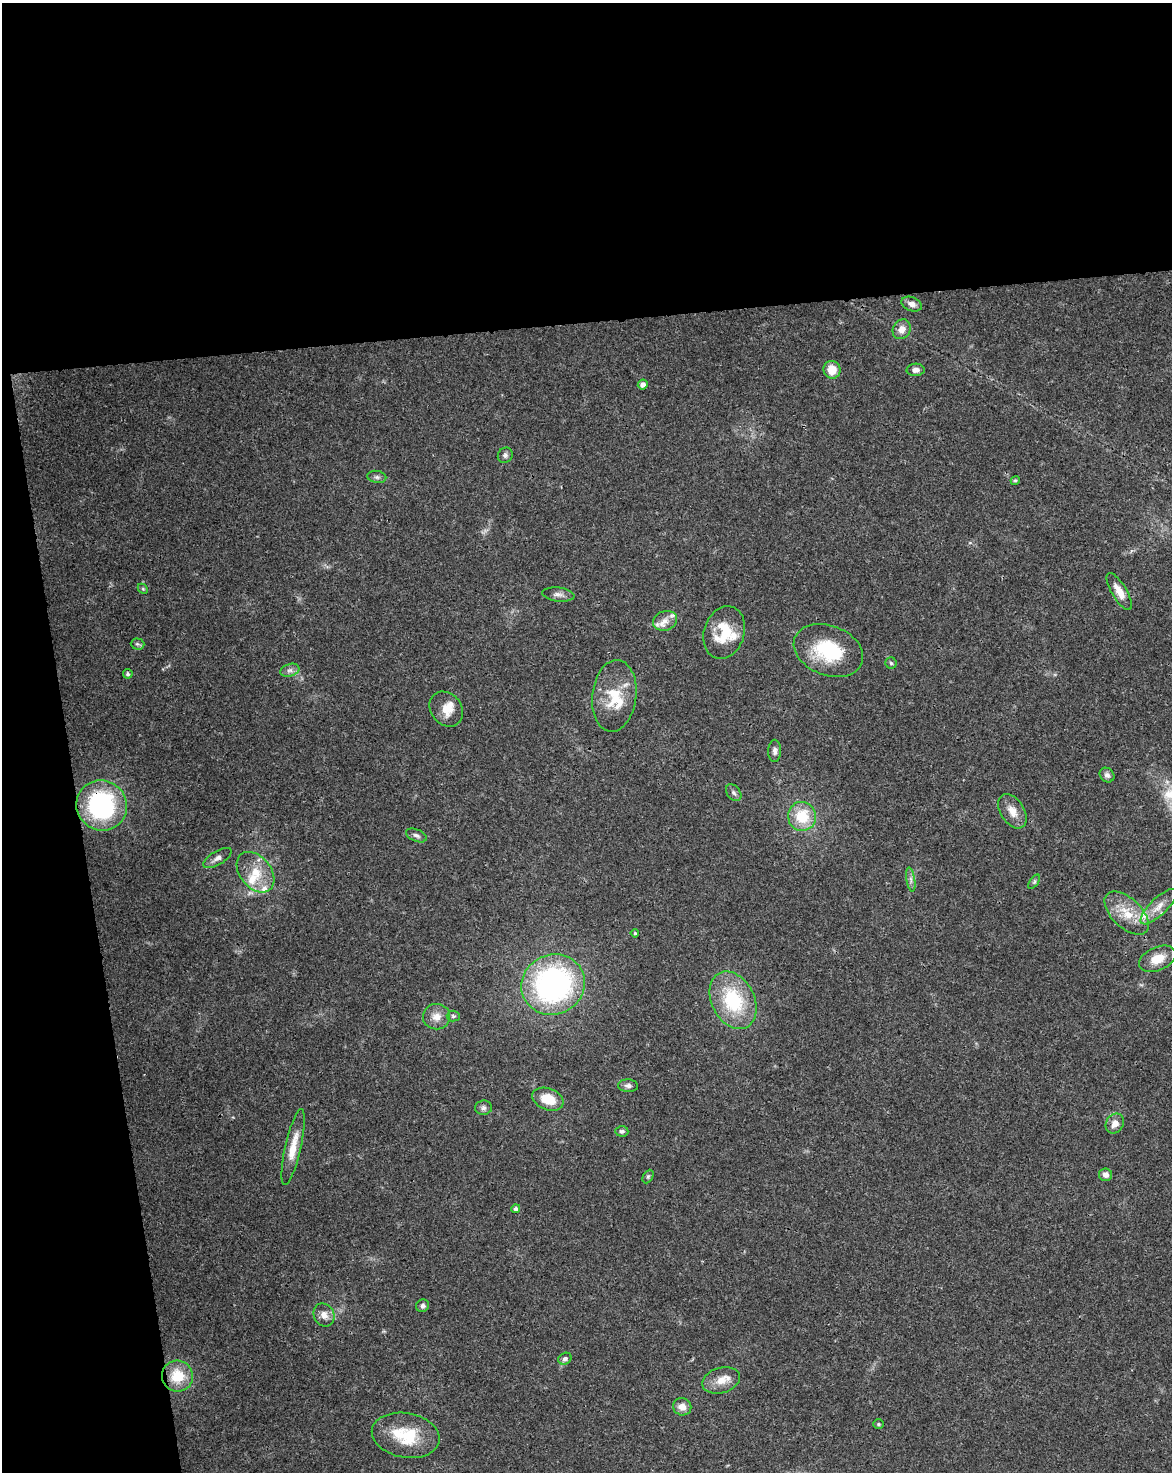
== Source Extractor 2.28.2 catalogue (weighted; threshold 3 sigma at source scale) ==
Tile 1 of 4 x 3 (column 1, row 1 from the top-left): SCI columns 56-1225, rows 3008-4477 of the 4791 x 4502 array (HDU 1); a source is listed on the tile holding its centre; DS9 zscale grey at full resolution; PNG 1174 x 1474 px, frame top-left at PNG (2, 3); each listed source drawn as its Kron ellipse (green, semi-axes under 4 px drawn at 4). Shown black and unused: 28% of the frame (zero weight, under 3 of 4 exposures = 5% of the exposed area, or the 3 px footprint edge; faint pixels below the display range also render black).
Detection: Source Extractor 2.28.2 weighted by HDU 2 'WHT'; one run over the whole footprint, this tile lists its part. Background 0.0306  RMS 0.0036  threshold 0.0162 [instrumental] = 3 sigma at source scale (4.5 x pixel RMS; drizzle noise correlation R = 1.50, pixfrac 1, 0.0396/0.0396 arcsec/px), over >= 5 px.
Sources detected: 63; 7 inside a brighter listed object's ellipse — not listed separately; the other 56 listed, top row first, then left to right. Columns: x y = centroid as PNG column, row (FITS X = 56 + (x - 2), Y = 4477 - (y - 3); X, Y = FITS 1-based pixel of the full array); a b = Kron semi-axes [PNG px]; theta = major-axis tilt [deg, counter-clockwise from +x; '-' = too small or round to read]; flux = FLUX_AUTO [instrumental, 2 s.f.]
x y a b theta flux
912 304 10 7 -19 1.9
902 329 10 8 61 2.7
832 370 9 8 - 5.5
916 370 9 6 1 1.6
643 385 5 5 - 1.9
505 455 8 7 - 1
377 477 9 6 -9 1
1015 480 5 4 - 0.51
143 589 6 4 -45 0.45
1119 592 21 7 -59 4.2
558 594 16 7 -7 1.8
665 621 12 9 21 3.2
724 633 27 20 72 13
137 644 7 5 -2 0.74
828 650 36 25 -21 22
891 663 6 5 - 0.54
290 670 10 6 17 1.4
128 674 5 5 - 0.6
614 696 36 22 84 14
446 709 19 15 -52 5.2
775 751 11 6 89 1.4
1107 775 8 7 - 1.2
734 793 9 6 -51 1.1
102 805 25 25 - 54
1012 811 19 11 -57 4.3
802 816 14 14 - 12
416 835 11 6 -22 1.2
217 858 16 7 32 1.9
255 872 23 15 -50 8.6
911 880 12 3 -80 1.2
1034 882 8 4 55 0.65
1159 907 24 8 44 4.4
1127 913 27 14 -44 9
635 933 4 4 - 0.44
1158 959 19 11 23 6.1
553 985 32 30 25 90
733 1000 30 21 -63 25
453 1016 6 5 - 0.67
436 1017 13 12 - 3.7
628 1086 10 6 -4 1.3
548 1099 16 10 -21 7.9
483 1108 8 7 - 1.2
1115 1123 10 8 57 2.9
622 1131 7 5 -3 0.8
293 1147 39 8 77 7.1
1106 1175 6 6 - 2
648 1176 7 5 63 0.59
516 1209 4 4 - 1.1
423 1306 6 6 - 1.2
324 1315 12 10 -58 3
565 1359 7 5 31 1
177 1376 15 15 - 11
721 1380 19 12 16 4.7
682 1407 9 8 - 3.1
878 1424 5 5 - 0.49
406 1435 34 22 -10 18
Overlapping masked pixels (flux is a lower limit): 1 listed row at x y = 102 805